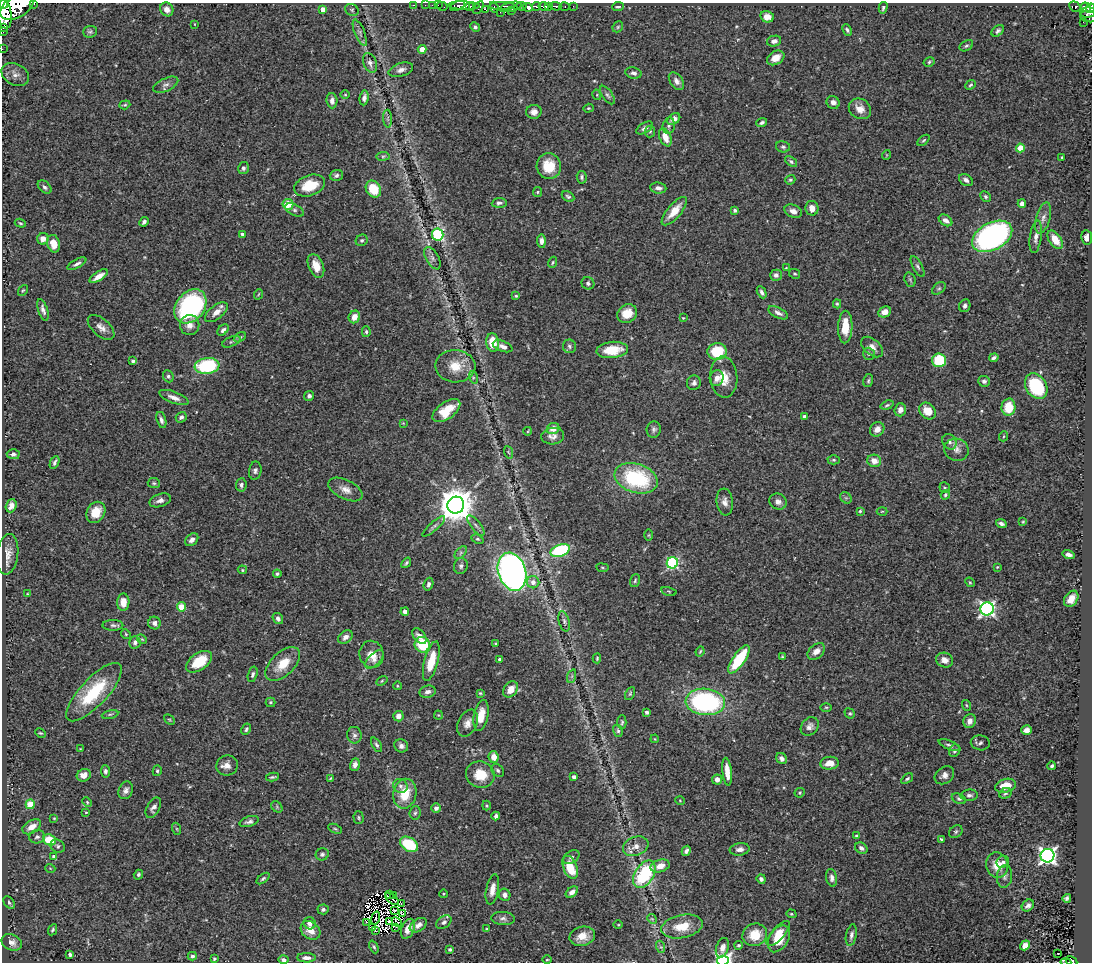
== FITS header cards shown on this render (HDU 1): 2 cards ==
NAXIS1  =                 1090
NAXIS2  =                  960

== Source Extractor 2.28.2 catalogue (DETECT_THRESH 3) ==
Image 1090 x 960 px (HDU 1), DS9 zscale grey, 1 PNG px = 1 image px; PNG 1094 x 964 px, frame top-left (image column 1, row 960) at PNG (2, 3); each listed source drawn as its Kron ellipse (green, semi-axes under 4 px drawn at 4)
Background 0.69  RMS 0.026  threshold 0.0774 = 3 sigma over >= 5 px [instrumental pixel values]
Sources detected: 435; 9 with non-positive FLUX_AUTO (blend fragments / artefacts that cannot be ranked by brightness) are neither listed nor drawn; the other 426 listed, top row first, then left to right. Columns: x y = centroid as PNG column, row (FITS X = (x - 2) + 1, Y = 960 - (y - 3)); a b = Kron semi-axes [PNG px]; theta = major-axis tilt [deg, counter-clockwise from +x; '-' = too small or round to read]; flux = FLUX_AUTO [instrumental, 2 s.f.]
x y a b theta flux
4 4 4 3 - 340
34 4 3 2 - 61
414 5 3 2 - 15
425 5 2 2 - 7.6
432 5 2 2 - 10
438 5 2 2 - 8.7
442 6 5 4 - 20
458 6 8 4 28 280
464 6 15 4 -2 530
473 6 3 3 - 120
502 6 12 3 1 190
521 6 5 2 - 260
536 6 4 3 - 170
543 6 5 3 - 350
549 6 4 3 - 92
556 6 5 3 - 80
564 6 5 3 - 30
573 6 2 2 - 8.2
17 7 18 11 30 2800
469 7 3 3 - 210
494 7 6 4 -68 74
511 7 11 4 13 260
528 7 5 4 - 660
618 7 6 4 6 3.2
1075 7 6 4 -28 130
1086 7 5 4 - 230
478 8 7 4 58 39
883 8 6 4 76 3.1
1090 8 5 3 - 200
167 9 7 6 - 9.8
323 9 4 4 - 18
485 9 4 3 - 36
352 10 7 5 -27 3.7
512 11 3 2 - 100
500 12 2 2 - 10
1088 12 7 5 6 210
4 13 16 7 -80 2300
767 17 7 5 -14 16
1089 17 9 5 -11 250
1083 22 2 2 - 3.7
194 24 4 2 - 1
3 27 3 2 - 28
475 27 5 4 - 3.9
618 27 6 5 - 2.5
847 30 6 4 -66 3.3
2 31 3 2 - 7.4
998 31 7 5 42 4.5
90 32 7 6 - 3.7
360 33 14 5 -68 6.3
774 41 7 5 13 6.1
966 46 7 5 30 3.2
2 49 2 2 - 2.5
422 49 4 4 - 26
776 58 9 6 32 14
929 62 6 4 31 2.8
370 63 10 6 -70 6.6
401 70 12 6 18 8.6
633 73 8 5 -11 5.4
15 74 14 10 -28 12
676 81 10 6 -54 7.3
166 85 13 6 24 7.9
971 85 6 4 40 2.6
345 95 5 3 - 1.6
597 95 5 3 - 1.7
607 95 11 5 -55 5
364 98 7 4 82 5.8
332 101 7 5 -86 9
833 102 7 6 - 7.3
125 105 5 4 - 2.3
588 108 5 4 - 2.2
860 109 12 9 -33 15
534 112 8 7 - 10
388 119 9 4 -87 4.1
674 119 7 5 36 10
762 123 5 4 - 4
669 126 8 6 79 4.4
645 128 9 5 31 6
650 131 6 5 - 2.8
665 137 9 5 -66 20
923 140 7 4 41 2.4
783 147 7 5 -11 3.5
1020 148 4 4 - 30
886 155 5 3 - 1.2
383 156 6 4 8 2.7
1062 157 3 3 - 1.9
791 162 7 4 -38 3.2
549 166 13 12 - 44
243 168 6 5 - 4.7
336 175 6 5 - 4.2
582 177 6 5 - 3.3
790 180 5 4 - 2.6
966 180 7 5 -35 6
310 186 16 10 19 45
45 187 8 5 -43 4.3
658 188 8 5 -7 7.8
373 189 9 7 -58 48
537 192 5 4 - 2.1
568 196 7 4 -29 3.2
985 197 6 4 -46 3.2
499 203 7 5 5 4.5
1022 203 4 4 - 7.9
288 204 5 5 - 39
812 208 7 6 - 14
295 210 10 5 -27 4.2
735 210 4 3 - 3.2
674 211 17 7 50 28
793 211 9 6 -21 8.9
1043 218 16 7 75 11
945 220 7 5 -35 8.8
144 222 5 4 - 5.1
20 223 6 4 -17 2.3
242 234 3 3 - 3.4
438 234 6 5 - 160
992 236 21 13 28 530
1036 237 16 6 82 9.8
1087 238 7 5 -84 8.2
43 239 6 5 - 12
362 240 6 5 - 3.5
1055 240 10 6 -56 27
541 241 6 4 -86 7.5
54 244 9 6 -75 20
432 258 12 6 -61 7.9
553 262 5 4 - 2.1
77 264 10 4 29 5.3
316 266 12 7 -68 20
918 266 11 4 -61 4.6
786 268 4 2 - 1.1
795 274 6 4 -28 2.6
776 275 6 5 - 5.6
99 276 10 4 33 15
910 280 7 5 -69 2.7
588 283 6 6 - 3.9
939 288 8 5 39 3.4
23 290 6 4 52 2.1
762 292 6 4 -62 4.7
259 294 5 3 - 1.5
516 296 4 4 - 2
837 304 4 4 - 2.3
190 306 19 14 51 290
965 306 6 5 - 5.3
43 310 11 5 -73 6.8
216 312 13 6 39 15
885 312 6 5 - 13
778 313 11 5 -26 8.1
627 314 10 9 - 32
354 317 6 5 - 14
683 318 3 3 - 1.6
190 325 10 9 - 12
101 327 16 8 -42 12
845 327 16 7 88 34
223 330 6 4 44 4.9
366 332 5 4 - 2.9
240 337 6 4 29 2.8
231 342 10 5 21 3.5
493 342 9 6 -82 35
503 346 10 5 -20 7.1
569 346 7 6 - 4.8
872 347 13 8 -41 12
612 350 16 8 6 44
717 351 10 8 5 80
869 354 6 6 - 4
994 358 5 3 - 3.7
939 360 7 7 - 82
133 361 4 3 - 3.5
207 366 12 8 7 140
455 366 20 16 -4 37
168 376 6 5 - 3.7
473 377 6 4 -73 3.2
724 377 20 13 -85 32
717 378 8 7 - 12
868 381 6 5 - 3
984 381 6 5 - 4.8
694 383 7 7 - 5.5
1036 386 13 10 -58 120
309 396 5 5 - 4.4
174 397 15 5 -21 12
887 405 7 4 18 3.1
1008 407 8 7 - 42
900 410 6 5 - 10
446 411 16 8 36 39
927 411 9 7 -46 27
181 417 6 5 - 5.3
804 417 4 3 - 5.7
161 420 8 4 -74 6.8
403 423 4 4 - 1.3
553 428 6 5 - 14
654 429 8 7 - 5.3
877 429 8 6 44 11
528 431 4 3 - 1.4
553 436 11 8 4 9.5
1004 436 5 3 - 1.6
949 442 8 6 -60 7.2
956 450 12 11 - 12
508 452 6 4 -70 2.4
13 454 6 5 - 5.6
834 460 6 4 1 2.8
874 461 7 6 - 17
55 462 7 3 65 4.2
255 471 9 6 80 5.3
636 478 22 14 -18 160
154 483 6 5 - 3
241 485 6 5 - 4.8
945 488 6 5 - 2.7
345 489 18 9 -26 15
945 495 5 4 - 2.6
846 498 6 5 - 3.4
160 500 11 6 18 9.2
725 502 13 8 -84 11
778 502 9 8 - 8.7
456 505 8 8 - 4300
11 506 7 5 71 9.8
860 511 3 3 - 2
882 511 5 3 - 1.6
96 512 11 9 57 31
1023 522 4 4 - 1.6
1001 524 5 3 - 4.9
434 526 14 4 41 5.4
476 526 12 5 -52 5.5
649 535 6 4 89 2
477 539 6 4 -26 2.7
192 540 7 5 42 7.8
560 550 10 6 19 140
461 553 8 4 46 4.1
8 554 20 10 83 17
1069 554 6 3 -16 5.9
406 563 6 3 49 3.4
672 563 5 5 - 220
461 566 8 7 - 5
997 567 3 2 - 1.5
602 568 6 3 -9 1.7
242 570 5 4 - 1.9
512 572 19 14 -72 790
277 574 4 4 - 3.3
635 581 6 4 73 2.9
533 582 6 6 - 12
970 582 5 4 - 2
428 584 6 4 72 4.8
669 591 7 3 -14 1.9
27 594 4 3 - 1.4
1071 599 9 6 55 15
123 602 8 6 89 17
181 607 4 4 - 51
987 609 7 6 - 470
405 612 4 4 - 10
278 619 6 5 - 6
564 621 10 5 -74 4.8
154 623 6 6 - 6.2
113 625 10 5 1 4.5
126 634 5 4 - 2.2
419 636 9 5 -52 9.6
345 637 8 6 36 8.9
142 639 5 4 - 2.1
135 642 6 5 - 6.3
496 644 4 3 - 2.6
422 645 8 7 - 71
700 651 5 3 - 2
816 652 10 6 40 13
372 654 13 12 - 23
782 657 4 3 - 2.2
597 658 5 3 - 2.1
374 659 11 6 45 8.6
500 659 4 3 - 6
739 659 16 6 55 100
945 660 8 7 - 13
431 661 20 7 75 46
199 662 15 8 34 47
283 664 21 11 43 37
253 674 8 4 74 4
572 676 7 4 72 3.2
382 681 6 4 32 2.3
397 686 4 3 - 1.5
510 689 9 6 53 18
94 692 38 13 47 96
427 692 8 6 16 6.8
480 693 3 3 - 1.9
630 694 7 4 64 2.5
270 702 5 5 - 2.8
705 702 20 13 -6 290
966 705 5 3 - 1.9
826 707 5 3 - 1.9
647 712 4 3 - 4.4
850 713 5 4 - 2.6
110 714 8 3 11 2.5
438 715 4 4 - 1.8
481 715 15 7 78 29
398 716 5 5 - 11
169 720 6 4 -44 2.3
970 721 7 6 - 11
622 722 7 4 88 2.8
468 723 14 9 64 13
810 726 10 8 50 8.5
246 729 6 4 61 3.3
1026 730 5 4 - 12
618 731 6 5 - 3.3
40 733 6 4 -24 2.2
354 735 8 7 - 6.1
655 739 4 3 - 1.3
980 743 9 7 -10 4.8
377 745 8 4 -61 3.8
950 745 11 4 -22 5
401 746 7 6 - 7.9
80 749 3 3 - 1.3
954 751 6 5 - 4.1
494 757 6 5 - 18
782 759 6 5 - 7.4
829 763 9 6 6 21
355 764 6 4 71 7.4
227 765 11 10 - 11
1052 766 4 3 - 3.7
498 770 7 5 -46 4.3
105 771 6 4 -84 4.5
157 771 5 4 - 2.8
727 772 14 4 -84 22
84 775 7 6 - 14
480 775 14 13 - 39
944 775 10 8 37 9
272 777 6 3 9 3
574 777 4 3 - 5.2
331 778 4 4 - 1.7
907 779 6 4 38 3
717 780 5 5 - 11
400 786 7 6 - 5.7
1005 786 10 6 15 27
126 790 9 7 67 7.4
800 793 5 4 - 2.4
1005 793 6 5 - 3.5
405 794 15 11 78 48
969 795 9 5 3 5.3
959 799 7 5 -28 3.2
680 801 5 3 - 1.5
87 802 5 3 - 1.9
30 804 5 4 - 57
486 805 5 3 - 1.9
277 807 6 5 - 2.5
153 808 11 6 61 6.8
436 808 5 4 - 6.7
86 812 3 3 - 1.6
415 813 7 5 84 3.8
496 816 4 3 - 5
54 818 4 4 - 1.5
359 818 6 5 - 2.9
249 822 10 5 16 5.9
32 827 10 6 31 18
177 829 6 4 -71 2.3
335 829 7 4 -23 2.5
956 832 7 6 - 3.5
856 836 4 3 - 4.1
37 837 8 6 11 5.3
941 839 3 3 - 2.4
49 840 6 5 - 55
409 844 10 6 -32 80
58 846 7 6 - 4.5
636 846 13 9 21 13
861 848 6 5 - 6.3
740 849 10 6 8 8.4
686 851 5 4 - 4.9
322 854 6 6 - 4.5
1047 856 7 6 - 690
54 857 4 3 - 7.9
571 857 9 6 32 5.3
1003 862 6 5 - 5.1
997 865 13 11 -75 26
660 866 10 6 15 17
570 867 12 6 -68 49
50 868 5 3 - 1.4
644 874 15 9 58 150
138 875 5 4 - 2.9
1005 876 11 7 83 7.3
832 878 9 5 -79 6.7
263 879 7 4 38 3
761 879 5 4 - 5
492 889 15 6 79 14
572 892 7 4 41 8.6
389 894 3 2 - 1.8
443 894 4 3 - 1.5
505 895 6 5 - 6.1
393 896 2 2 - 0.45
1067 898 4 4 - 3.9
392 899 8 2 -39 0.69
9 902 7 4 -51 3.3
401 903 3 3 - 2.5
1028 906 7 5 42 6.2
323 909 5 5 - 4.2
395 910 3 2 - 1.2
403 914 4 3 - 7.7
791 914 5 4 - 2.2
376 918 7 2 76 2.2
503 918 12 6 -5 6.6
652 919 5 4 - 2.1
389 921 4 3 - 3.3
366 922 3 2 - 0.61
397 922 6 2 -48 0.73
444 922 8 5 38 6.3
310 923 6 6 - 8.8
418 925 9 6 34 10
618 925 5 3 - 1.5
682 926 21 11 11 37
372 927 4 2 - 1.2
396 927 4 2 - 2.2
408 929 10 6 66 17
487 929 3 3 - 1.7
52 930 6 4 63 2.7
310 930 11 8 -40 19
375 930 3 3 - 1.7
778 933 16 6 48 21
755 935 12 11 - 36
851 935 11 5 78 6.3
582 936 13 9 14 22
779 939 14 9 58 33
12 942 10 7 -23 9.8
739 945 4 4 - 2.8
1025 945 5 4 - 13
374 947 7 3 -66 2.7
661 947 6 4 -71 2.5
722 948 10 6 72 10
450 949 4 4 - 3.9
1058 953 2 2 - 1.8
70 954 4 3 - 5.6
192 956 4 4 - 4
306 958 9 4 0 8.4
214 959 3 3 - 2.6
283 960 5 4 - 5.6
547 960 5 3 - 1.6
723 961 6 5 - 560
1071 961 6 4 -28 96
1066 962 5 2 - 27
At the frame edge (FLAGS 8, measured only in part): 11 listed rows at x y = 4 4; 34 4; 17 7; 1090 8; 4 13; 3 27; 2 31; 2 49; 723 961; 1071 961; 1066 962
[9 non-positive-flux detections neither listed nor drawn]